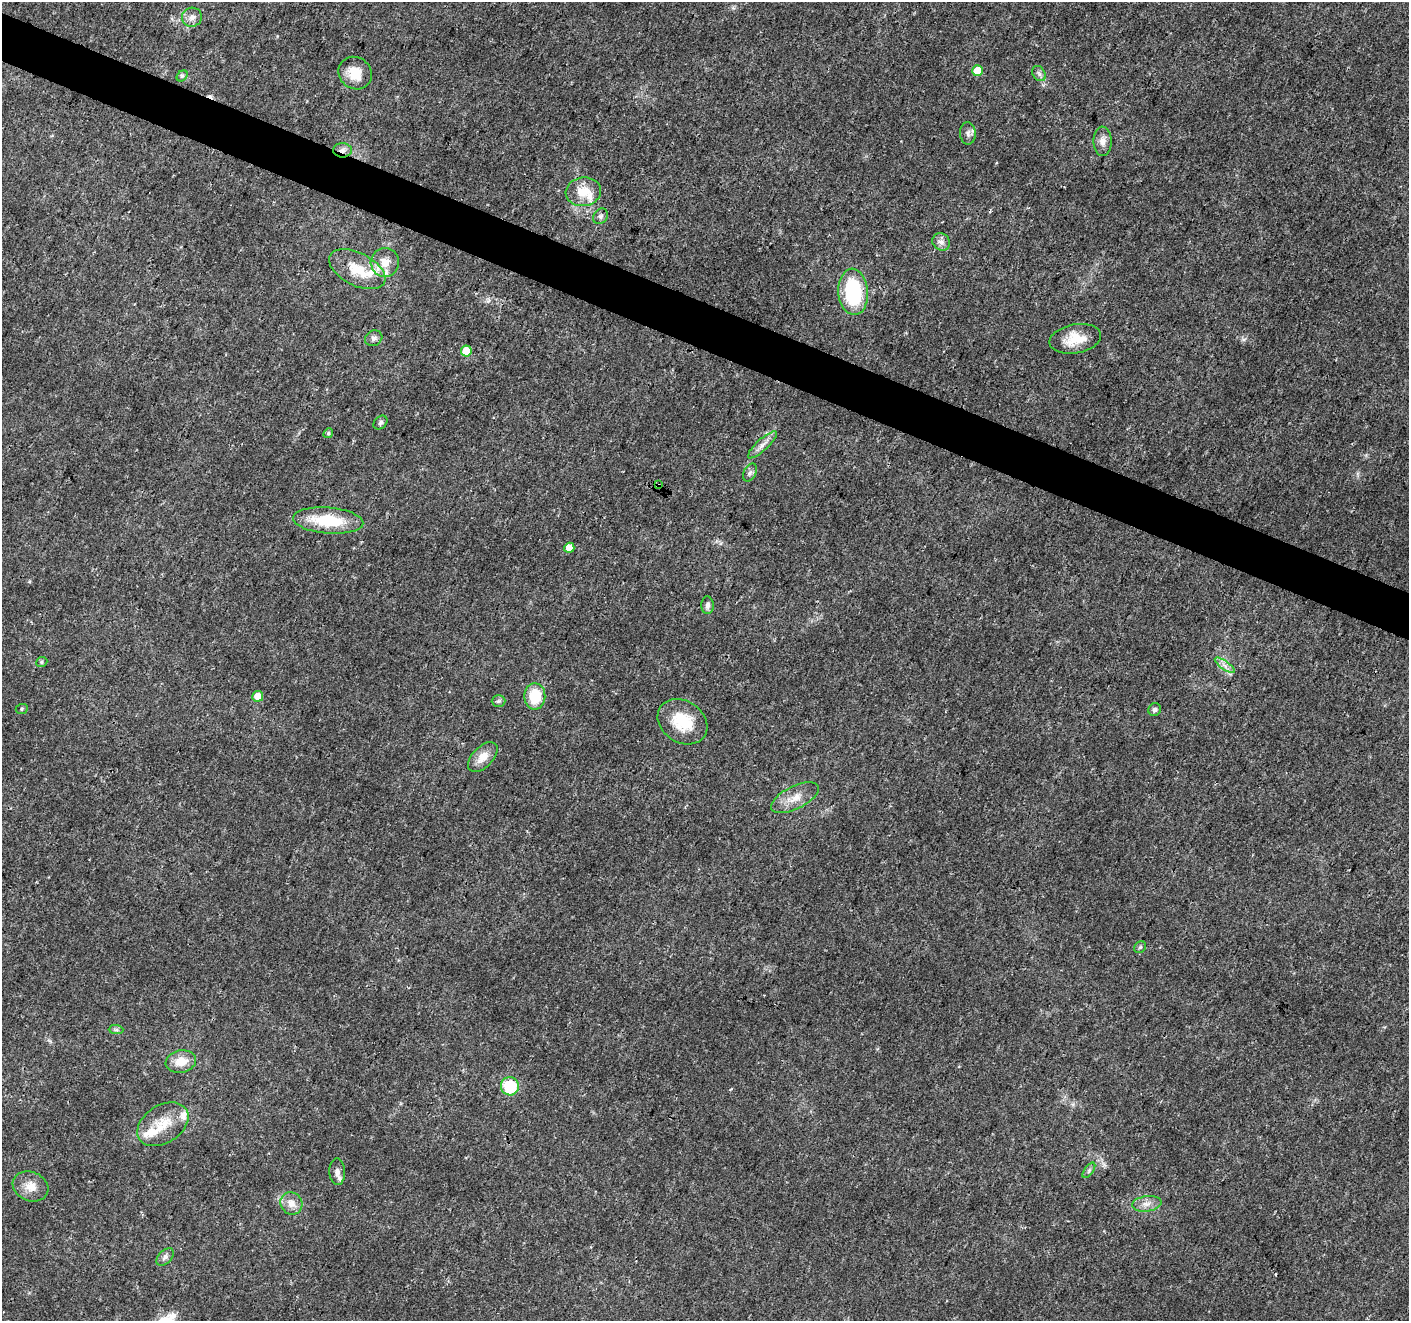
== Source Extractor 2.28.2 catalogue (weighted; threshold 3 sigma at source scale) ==
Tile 11 of 4 x 4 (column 3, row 3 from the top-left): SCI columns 2823-4229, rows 1593-2911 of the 5637 x 5756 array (HDU 1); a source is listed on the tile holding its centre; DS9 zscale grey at full resolution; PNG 1411 x 1323 px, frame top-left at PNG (2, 2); each listed source drawn as its Kron ellipse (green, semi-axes under 4 px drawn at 4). Shown black and unused: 4% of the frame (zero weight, under 3 of 4 exposures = <1% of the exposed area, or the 3 px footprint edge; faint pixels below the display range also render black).
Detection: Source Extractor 2.28.2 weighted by HDU 2 'WHT'; one run over the whole footprint, this tile lists its part. Background 0.0285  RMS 0.0024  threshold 0.0107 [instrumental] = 3 sigma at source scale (4.5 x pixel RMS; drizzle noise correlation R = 1.50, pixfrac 1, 0.0396/0.0396 arcsec/px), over >= 5 px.
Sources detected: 53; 3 cosmic-ray / hot-pixel residue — neither listed nor drawn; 4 inside a brighter listed object's ellipse — not listed separately; the other 46 listed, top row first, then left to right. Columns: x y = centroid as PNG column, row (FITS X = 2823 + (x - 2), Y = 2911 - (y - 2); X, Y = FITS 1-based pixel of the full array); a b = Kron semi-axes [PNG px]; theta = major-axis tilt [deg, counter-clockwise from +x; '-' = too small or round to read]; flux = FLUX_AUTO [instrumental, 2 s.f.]
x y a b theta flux
192 17 10 9 - 1.4
978 71 5 5 - 5.1
355 73 17 15 -37 4.6
1039 74 8 6 -56 0.71
182 76 6 4 44 0.46
968 133 11 7 -87 1.1
1103 141 15 9 89 1.7
342 150 9 7 1 1.2
583 192 18 14 7 4.3
601 216 8 6 51 0.62
941 242 9 8 - 1.2
385 262 14 14 - 3.3
357 269 30 16 -27 6.7
853 292 23 15 -85 17
374 338 9 7 28 0.86
1075 339 26 14 11 5.3
466 351 5 5 - 4.7
380 423 8 6 45 0.55
328 433 5 4 - 0.33
762 445 19 6 43 1.5
750 473 9 6 62 0.76
658 485 4 3 - 0.51
328 521 35 13 -5 11
569 548 5 5 - 3.2
707 605 9 6 90 0.79
42 662 6 4 23 0.41
1225 665 12 3 -35 0.78
258 696 5 5 - 2.5
535 696 13 10 88 6.8
498 701 7 5 1 0.5
22 709 6 5 - 0.36
1155 710 6 6 - 0.68
682 722 26 20 -34 8.1
483 757 18 10 45 2.8
795 798 26 11 26 3.5
1140 947 6 5 - 0.4
116 1030 7 4 -1 0.5
181 1061 15 11 11 3.6
510 1086 9 9 - 9.8
163 1124 28 19 33 6.5
1089 1170 9 4 55 0.49
337 1172 13 7 -87 1.2
31 1186 18 14 -22 3.1
291 1203 11 10 - 2
1147 1204 15 7 7 1.7
165 1257 10 6 45 0.89
Overlapping masked pixels (flux is a lower limit): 2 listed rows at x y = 342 150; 658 485